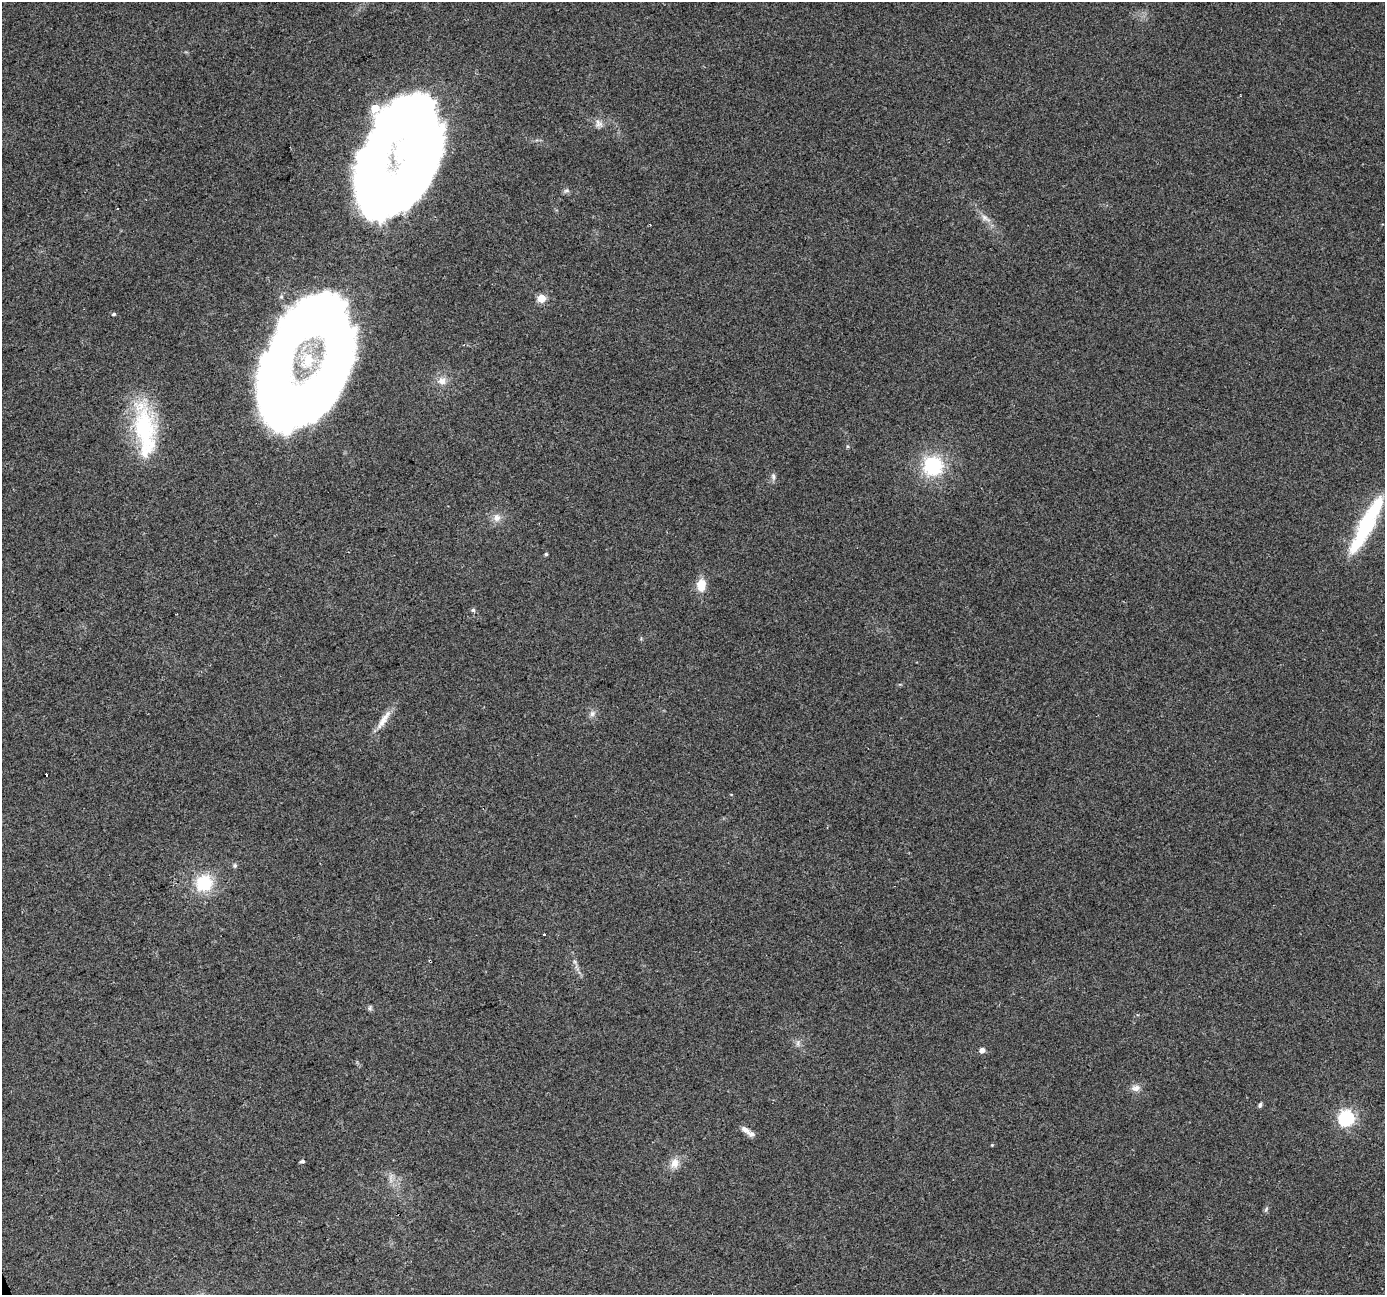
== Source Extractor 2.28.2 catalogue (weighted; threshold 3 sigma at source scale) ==
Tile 7 of 4 x 4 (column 3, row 2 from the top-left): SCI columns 2768-4150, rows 2717-4009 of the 5534 x 5378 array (HDU 1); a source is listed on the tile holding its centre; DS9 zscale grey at full resolution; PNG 1387 x 1297 px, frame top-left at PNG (2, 2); no overlay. Shown black and unused: <1% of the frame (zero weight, under 2 of 3 exposures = <1% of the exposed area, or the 3 px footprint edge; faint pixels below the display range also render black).
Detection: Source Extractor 2.28.2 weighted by HDU 2 'WHT'; one run over the whole footprint, this tile lists its part. Background 0.127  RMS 0.0089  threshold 0.0402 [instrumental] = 3 sigma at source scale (4.5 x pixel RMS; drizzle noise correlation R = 1.50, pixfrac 1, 0.0396/0.0396 arcsec/px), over >= 5 px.
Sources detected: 43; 4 inside a brighter object's white glare — not listed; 3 inside a brighter listed object's ellipse — not listed separately; the other 36 listed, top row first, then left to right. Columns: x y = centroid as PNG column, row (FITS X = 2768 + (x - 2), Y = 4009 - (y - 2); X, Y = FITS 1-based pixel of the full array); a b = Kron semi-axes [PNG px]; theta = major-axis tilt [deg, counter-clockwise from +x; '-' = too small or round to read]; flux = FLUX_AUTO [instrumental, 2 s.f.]
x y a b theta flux
375 108 8 7 - 27
599 123 12 8 -46 4.8
427 130 120 36 76 830
566 191 9 5 12 2.2
985 218 17 7 -32 6
650 225 3 2 - 0.66
541 298 5 5 - 28
114 314 5 4 - 1.4
442 381 12 11 - 7.2
270 386 94 66 -65 650
144 428 63 27 -83 88
933 466 19 18 - 59
773 476 10 5 -85 2.7
497 518 11 10 - 6.3
1368 521 58 16 61 81
546 554 4 4 - 1.4
701 585 13 10 87 14
473 610 5 5 - 1.7
592 714 8 6 89 3.2
383 720 30 9 56 11
46 775 4 3 - 3.9
235 865 6 6 - 1.7
204 883 18 17 - 38
544 934 2 2 - 0.78
575 962 7 4 -72 1.7
370 1008 7 6 - 1.7
798 1043 8 4 89 2.2
982 1050 5 5 - 5
1136 1088 12 8 19 5
1260 1105 7 4 75 1.8
1346 1118 7 6 - 240
745 1129 16 7 -34 6.4
992 1145 4 4 - 0.75
302 1161 5 4 - 2.1
674 1163 14 11 63 8.9
1266 1209 7 4 47 1.5